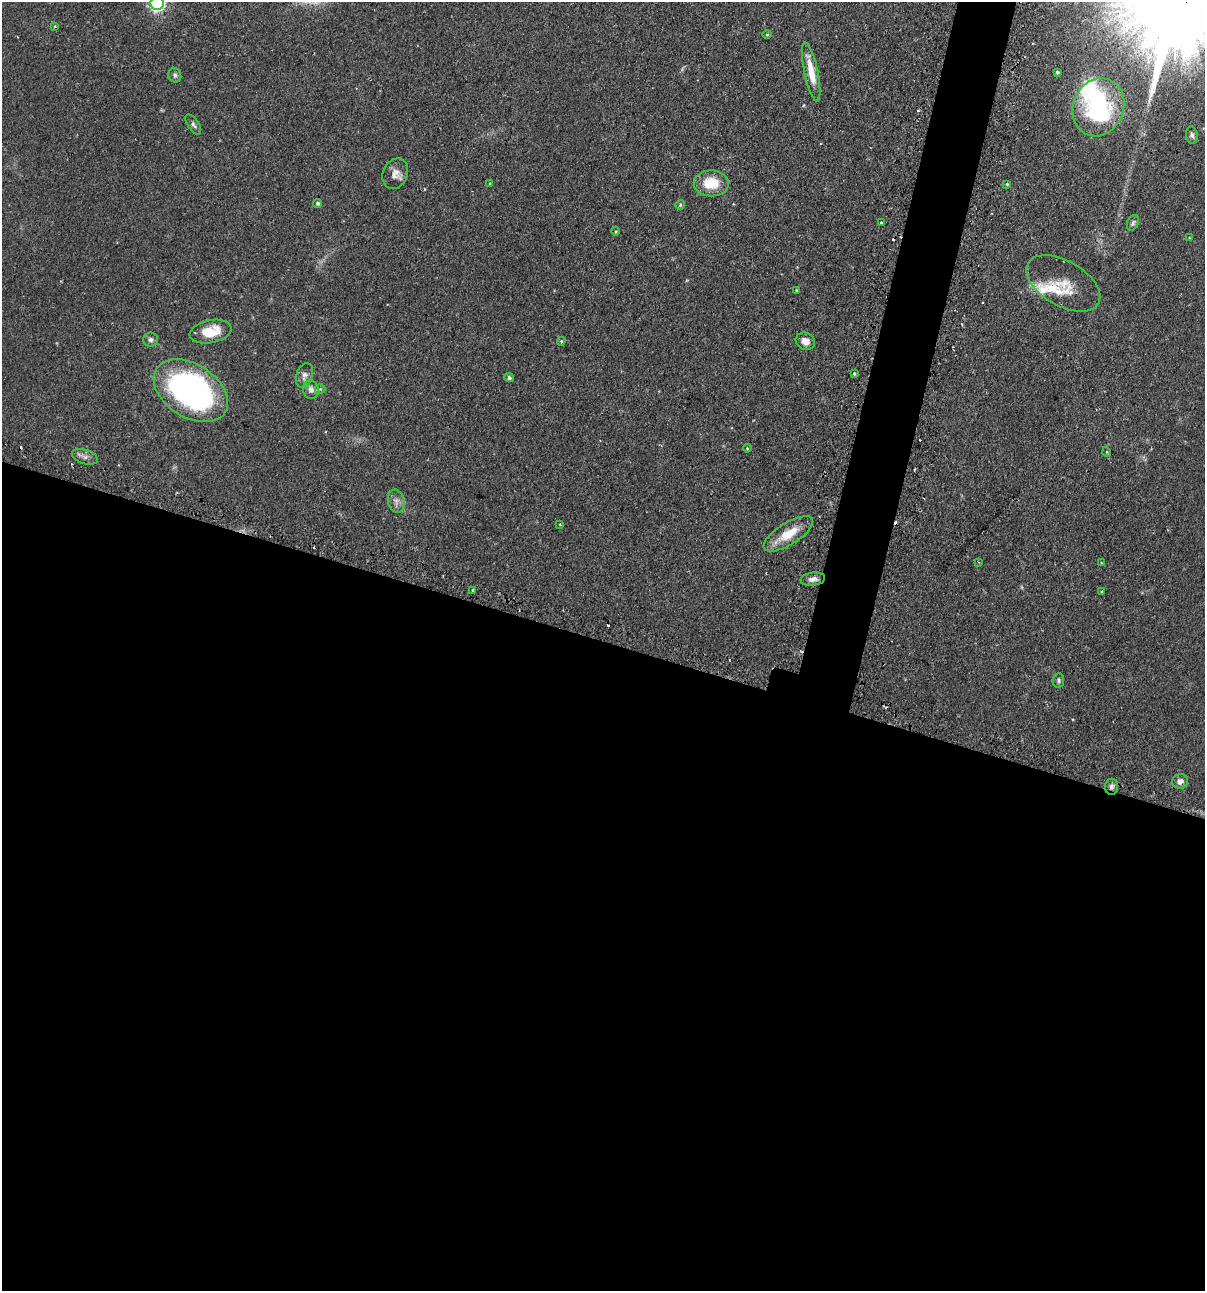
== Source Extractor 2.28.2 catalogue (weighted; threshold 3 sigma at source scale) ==
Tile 14 of 4 x 4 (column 2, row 4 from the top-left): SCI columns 1359-2561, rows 35-1323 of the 5246 x 5226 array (HDU 1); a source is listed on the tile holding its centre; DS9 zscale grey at full resolution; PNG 1207 x 1293 px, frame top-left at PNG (2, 2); each listed source drawn as its Kron ellipse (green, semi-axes under 4 px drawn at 4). Shown black and unused: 53% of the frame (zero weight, under 2 of 3 exposures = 4% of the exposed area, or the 3 px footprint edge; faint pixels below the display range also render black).
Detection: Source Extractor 2.28.2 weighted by HDU 2 'WHT'; one run over the whole footprint, this tile lists its part. Background 0.089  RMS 0.0054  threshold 0.0243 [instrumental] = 3 sigma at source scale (4.5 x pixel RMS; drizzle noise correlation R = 1.50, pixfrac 1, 0.05/0.05 arcsec/px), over >= 5 px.
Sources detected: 55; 2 inside a brighter object's white glare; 5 cosmic-ray / hot-pixel residue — neither listed nor drawn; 3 inside a brighter listed object's ellipse — not listed separately; the other 45 listed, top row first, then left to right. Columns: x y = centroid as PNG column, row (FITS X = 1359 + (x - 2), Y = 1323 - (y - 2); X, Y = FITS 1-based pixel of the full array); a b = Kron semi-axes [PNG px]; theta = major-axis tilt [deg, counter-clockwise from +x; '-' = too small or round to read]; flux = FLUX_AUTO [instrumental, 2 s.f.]
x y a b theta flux
157 3 7 7 - 140
55 26 3 2 - 0.44
767 34 4 3 - 0.46
811 72 30 7 -78 9.9
1057 72 3 3 - 0.75
175 75 7 6 - 1.5
1098 107 29 25 68 65
193 125 11 5 -56 1.5
1192 135 9 5 -81 1.6
395 174 16 12 64 4.7
711 183 17 13 -1 14
490 184 4 4 - 0.53
1007 184 4 4 - 0.65
318 203 4 4 - 0.91
680 205 5 5 - 0.73
881 223 3 3 - 3
1133 223 8 5 68 1.2
616 231 4 3 - 0.53
1189 238 3 2 - 0.38
1063 283 41 22 -30 13
796 290 4 2 - 0.44
210 332 21 11 11 12
151 340 7 7 - 1.9
561 341 4 3 - 0.74
805 341 10 8 -25 3.6
854 373 3 2 - 0.63
304 375 12 8 71 2.6
509 378 5 4 - 0.98
320 389 5 5 - 0.8
311 390 9 8 - 2.8
191 391 41 26 -33 140
747 448 4 3 - 0.43
1107 452 5 3 - 0.43
85 457 13 7 -17 2.5
396 501 12 8 -79 2.8
560 524 3 3 - 0.52
788 534 28 11 32 13
978 562 4 2 - 0.45
1101 563 4 3 - 0.56
813 579 12 6 8 2.8
473 590 3 3 - 0.99
1101 591 3 2 - 0.4
1058 680 7 5 82 1.2
1180 781 8 7 - 2.8
1111 787 8 6 89 2.1
Overlapping masked pixels (flux is a lower limit): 1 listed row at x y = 1111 787
Isophote crosses this tile's border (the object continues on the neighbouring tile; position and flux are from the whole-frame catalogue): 1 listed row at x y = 157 3